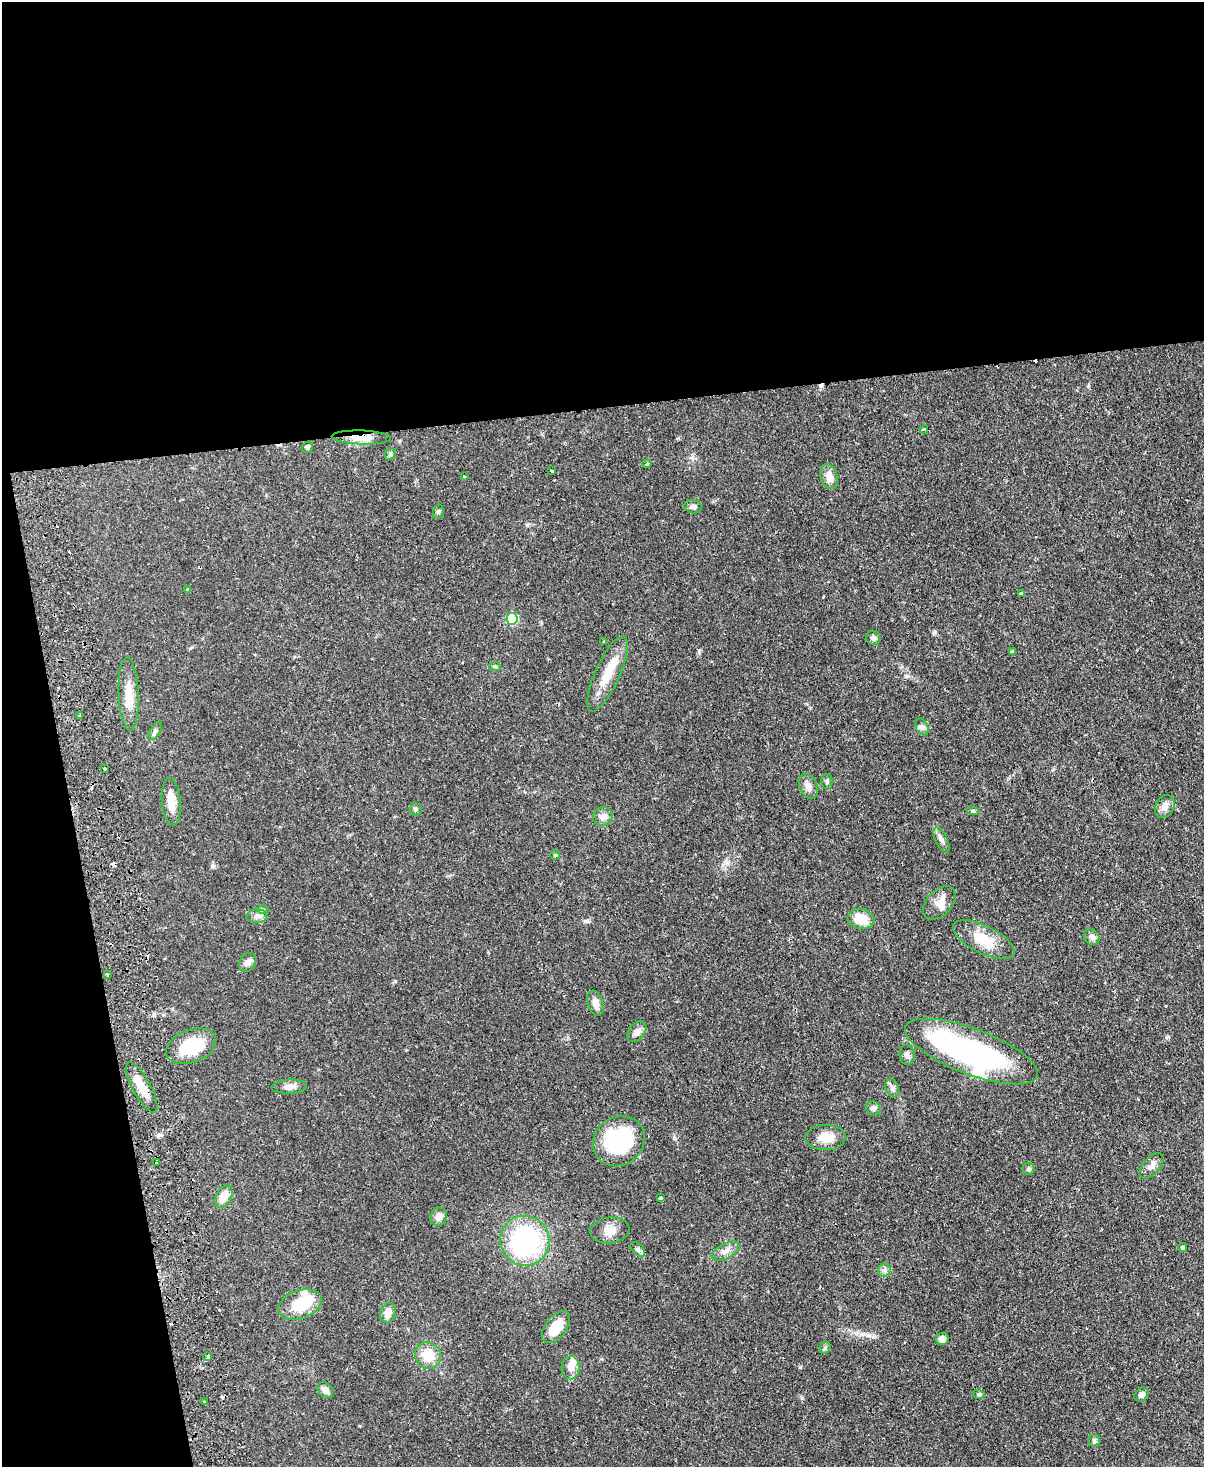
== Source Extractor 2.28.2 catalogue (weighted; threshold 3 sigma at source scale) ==
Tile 1 of 4 x 3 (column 1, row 1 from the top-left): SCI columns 57-1258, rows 3192-4656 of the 4919 x 4807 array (HDU 1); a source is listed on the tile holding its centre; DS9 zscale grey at full resolution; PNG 1206 x 1469 px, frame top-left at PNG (2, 2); each listed source drawn as its Kron ellipse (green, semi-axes under 4 px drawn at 4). Shown black and unused: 33% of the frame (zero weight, under 2 of 3 exposures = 3% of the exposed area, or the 3 px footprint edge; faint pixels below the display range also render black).
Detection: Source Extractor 2.28.2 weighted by HDU 2 'WHT'; one run over the whole footprint, this tile lists its part. Background 0.102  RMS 0.0067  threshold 0.03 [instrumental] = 3 sigma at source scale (4.5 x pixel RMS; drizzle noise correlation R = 1.50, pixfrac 1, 0.05/0.05 arcsec/px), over >= 5 px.
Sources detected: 90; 2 inside a brighter object's white glare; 8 cosmic-ray / hot-pixel residue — neither listed nor drawn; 4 inside a brighter listed object's ellipse — not listed separately; the other 76 listed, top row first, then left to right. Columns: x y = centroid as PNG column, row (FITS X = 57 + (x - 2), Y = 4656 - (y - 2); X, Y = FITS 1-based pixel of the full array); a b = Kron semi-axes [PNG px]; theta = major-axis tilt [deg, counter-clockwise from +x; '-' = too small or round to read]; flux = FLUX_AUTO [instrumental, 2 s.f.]
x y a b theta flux
924 429 4 3 - 0.75
361 437 29 7 -2 9
308 447 6 5 - 1.2
390 454 6 5 - 1.1
647 464 4 4 - 0.76
552 471 3 3 - 1.1
464 476 3 2 - 0.61
829 477 13 8 -74 6.2
693 507 9 6 -9 2.6
438 512 7 5 73 1.2
187 590 4 3 - 0.82
1021 593 3 3 - 1.5
512 619 6 5 - 40
873 638 7 6 - 1.8
604 642 3 3 - 0.8
1012 651 4 3 - 1.9
495 666 6 4 -8 0.96
608 674 41 12 66 15
129 694 37 10 -88 11
80 716 3 3 - 1.5
922 727 9 6 -60 2
155 731 10 5 59 1.6
104 768 3 3 - 1.7
827 782 7 5 -89 1.4
808 786 13 9 -67 3.7
171 802 24 9 -85 9.6
1165 806 12 9 60 4.7
416 809 6 6 - 1.3
973 811 6 4 -17 0.9
603 817 10 9 - 3.9
941 840 14 6 -63 2.6
555 855 4 4 - 0.69
939 903 20 12 45 7
263 910 6 4 0 0.87
257 916 11 6 1 2.7
861 919 13 10 -8 13
1092 937 9 7 -46 2.7
984 939 33 13 -26 16
248 962 10 8 53 3.4
107 974 3 3 - 0.92
595 1003 13 8 -70 4.5
637 1032 11 8 52 3.3
191 1046 26 16 21 27
971 1052 70 22 -21 140
907 1055 10 7 -82 2.3
289 1087 18 7 3 3.8
142 1088 28 9 -62 10
892 1088 9 6 -72 2.1
873 1108 7 6 - 1.7
826 1137 20 12 1 9
619 1141 27 24 38 55
157 1162 3 2 - 0.53
1152 1166 15 8 48 4.1
1029 1169 6 6 - 1.3
224 1196 12 8 61 7.3
660 1198 4 3 - 1.4
439 1217 9 8 - 4.3
610 1230 19 13 7 6.6
525 1241 25 24 - 89
1183 1248 4 4 - 1.1
638 1249 9 5 -45 1.5
726 1251 15 7 27 4
884 1270 6 6 - 1.8
300 1304 23 14 20 21
388 1313 10 8 70 5
556 1327 19 10 53 13
942 1339 6 6 - 3
825 1348 6 5 - 1.1
428 1355 13 12 - 13
208 1356 3 3 - 5.1
571 1368 11 9 -89 4.9
325 1390 9 6 -47 3.8
1141 1394 8 6 43 2.4
979 1395 6 4 -19 0.96
204 1402 3 2 - 1
1094 1441 6 6 - 1.4
Overlapping masked pixels (flux is a lower limit): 2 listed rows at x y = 361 437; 971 1052
Unlisted compact peaks at least as high as the median listed source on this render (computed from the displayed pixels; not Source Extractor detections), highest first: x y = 868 1335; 934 633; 674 1138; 212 866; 586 921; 395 981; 699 651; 906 676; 802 1398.